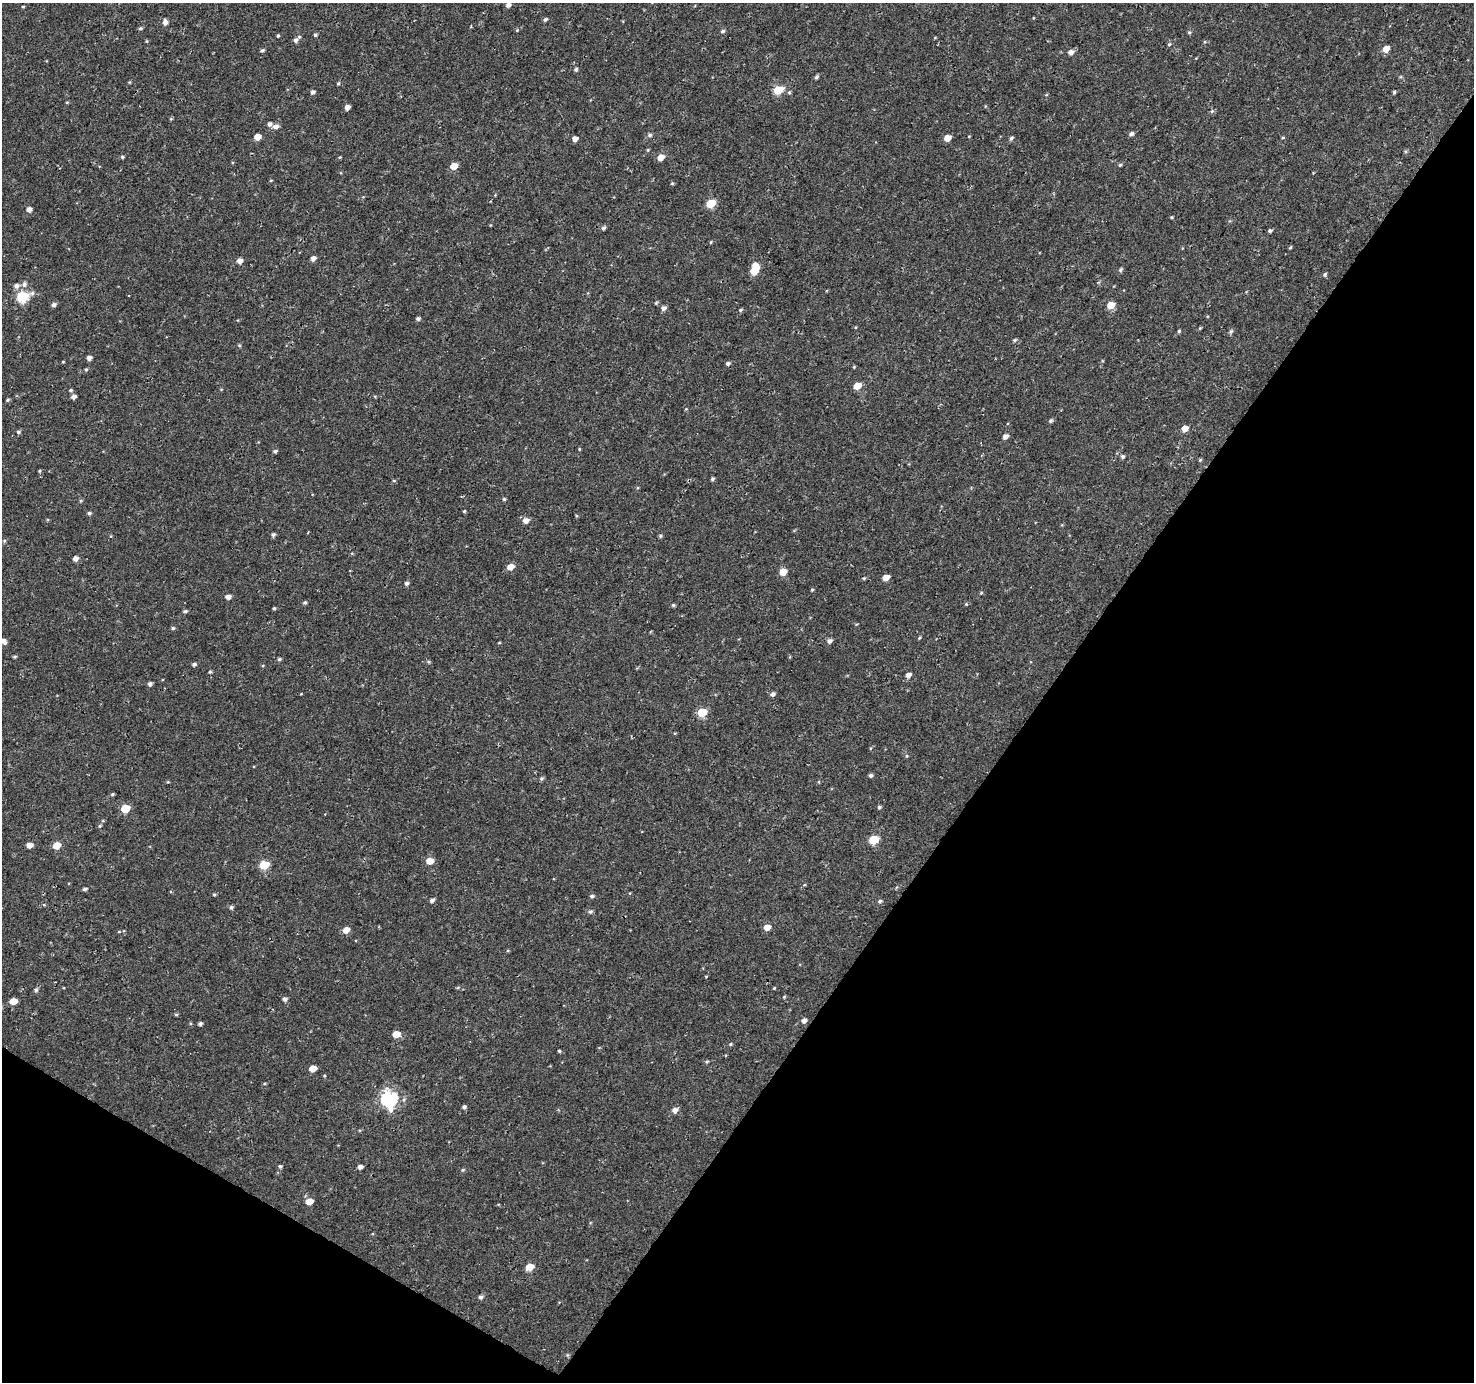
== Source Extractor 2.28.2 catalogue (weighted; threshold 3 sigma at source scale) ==
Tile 15 of 4 x 4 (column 3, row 4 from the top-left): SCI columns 2955-4426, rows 257-1636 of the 5900 x 5964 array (HDU 1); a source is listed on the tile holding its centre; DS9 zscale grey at full resolution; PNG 1476 x 1384 px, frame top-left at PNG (2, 3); no overlay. Shown black and unused: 34% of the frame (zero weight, under 3 of 4 exposures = <1% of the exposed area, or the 3 px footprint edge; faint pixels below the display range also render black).
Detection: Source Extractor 2.28.2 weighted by HDU 2 'WHT'; one run over the whole footprint, this tile lists its part. Background 4.57e-04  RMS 0.0026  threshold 0.0118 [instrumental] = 3 sigma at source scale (4.5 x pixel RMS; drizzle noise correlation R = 1.50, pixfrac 1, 0.0396/0.0396 arcsec/px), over >= 5 px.
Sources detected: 167; all 167 listed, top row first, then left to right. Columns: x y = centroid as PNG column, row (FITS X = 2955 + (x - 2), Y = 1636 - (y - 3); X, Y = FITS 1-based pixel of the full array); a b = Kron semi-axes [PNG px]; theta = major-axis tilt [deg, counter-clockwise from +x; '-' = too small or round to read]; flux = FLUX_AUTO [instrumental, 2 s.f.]
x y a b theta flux
508 5 5 5 - 0.95
23 7 3 3 - 0.25
545 19 5 4 - 0.54
165 22 6 5 - 1.1
140 28 5 4 - 0.38
722 31 5 4 - 0.51
1189 32 5 4 - 0.36
315 35 4 4 - 0.39
278 36 4 3 - 0.32
296 40 7 6 - 0.83
147 41 5 3 - 0.23
1169 44 5 3 - 0.27
1386 49 6 5 - 2.7
262 50 6 4 28 0.44
1071 52 6 5 - 1.2
576 69 5 4 - 0.47
816 77 5 4 - 0.52
129 82 4 3 - 0.22
338 83 5 4 - 0.31
778 90 6 5 - 10
313 92 5 4 - 0.67
789 92 5 4 - 0.36
1394 92 4 3 - 0.39
67 102 5 3 - 0.23
347 107 4 4 - 1.4
1212 111 5 4 - 0.39
269 124 6 5 - 0.77
276 126 7 5 13 1.2
1131 134 5 4 - 0.78
650 135 6 5 - 0.56
257 137 5 5 - 3.2
947 138 5 4 - 3.2
1011 138 6 5 - 0.52
575 139 5 5 - 1.2
648 150 5 3 - 0.23
122 157 4 4 - 0.4
660 157 5 5 - 2.8
1120 165 4 4 - 0.32
454 166 5 5 - 4.5
672 183 4 4 - 0.31
711 203 6 5 - 9.3
29 209 5 5 - 1.3
1172 217 3 3 - 0.26
603 228 6 4 44 0.54
1270 231 4 4 - 0.47
711 242 5 3 - 0.23
1290 247 5 3 - 0.3
313 258 5 4 - 1.3
240 261 5 5 - 1.5
755 265 6 5 - 2.1
1120 270 6 4 48 0.49
754 271 6 5 - 5.9
1325 274 5 4 - 0.45
24 284 8 6 62 0.96
16 286 7 6 - 1
23 296 7 5 17 21
656 303 5 4 - 0.31
54 304 5 5 - 0.84
1111 305 6 5 - 4.2
664 308 6 5 - 0.91
740 310 5 4 - 0.4
418 318 5 4 - 0.49
1200 328 5 4 - 0.24
1179 331 4 4 - 0.34
1231 331 6 5 - 0.54
1015 340 6 4 45 0.33
239 346 5 4 - 0.33
89 358 4 4 - 1
63 362 5 3 - 0.19
728 364 5 4 - 0.56
854 367 5 4 - 0.24
86 369 4 4 - 0.32
857 386 6 5 - 4
71 390 5 4 - 0.36
74 397 5 4 - 0.97
8 400 5 4 - 0.34
1050 421 6 5 - 0.47
1185 428 5 5 - 2.5
18 432 5 4 - 0.54
1005 436 5 5 - 1.2
579 449 5 3 - 0.23
275 451 5 4 - 0.51
1123 457 5 5 - 0.5
1200 460 5 4 - 0.3
39 471 5 3 - 0.26
712 479 4 4 - 0.44
394 480 4 3 - 0.26
504 499 4 4 - 0.37
464 511 4 4 - 0.25
89 513 5 4 - 0.44
526 520 7 6 - 1.6
273 534 5 4 - 0.55
660 536 5 4 - 0.37
4 541 5 3 - 0.27
75 558 5 5 - 1.2
510 567 6 5 - 2.5
783 572 6 5 - 3.7
864 578 5 4 - 0.28
886 578 5 4 - 2.6
407 583 5 5 - 0.65
812 590 4 3 - 0.24
981 593 5 4 - 0.29
228 597 5 4 - 1.2
305 603 5 4 - 0.4
966 604 4 4 - 0.25
673 605 5 4 - 0.37
274 608 4 3 - 0.31
185 611 5 4 - 0.46
173 628 5 4 - 0.41
919 638 5 3 - 0.31
4 641 6 4 -53 1
829 641 6 5 - 0.91
499 643 5 3 - 0.2
14 657 4 3 - 0.33
279 659 5 4 - 0.46
429 662 5 4 - 0.31
194 664 5 4 - 0.52
210 672 4 4 - 0.32
908 675 6 5 - 1.3
150 684 5 4 - 0.7
773 694 6 5 - 0.73
702 712 6 5 - 9.8
870 775 5 4 - 0.57
541 779 5 5 - 0.48
168 782 5 3 - 0.23
112 794 5 4 - 0.34
879 807 5 4 - 0.46
125 808 6 5 - 7.6
100 826 5 4 - 0.31
874 840 6 5 - 9.7
29 845 5 4 - 1.7
57 845 6 5 - 4
430 861 6 5 - 3.4
264 865 6 5 - 10
804 885 5 3 - 0.25
85 889 5 4 - 0.53
630 893 4 3 - 0.18
214 895 5 4 - 0.3
592 896 5 4 - 0.56
432 900 5 4 - 0.7
880 901 6 5 - 0.52
231 907 5 5 - 0.5
590 912 6 5 - 0.54
767 927 6 5 - 2.2
346 930 6 5 - 2.1
458 987 5 3 - 0.25
774 988 3 3 - 0.2
36 990 5 5 - 0.57
784 997 4 4 - 0.25
285 999 6 5 - 0.67
13 1001 5 5 - 3.6
176 1014 5 4 - 0.31
804 1020 5 5 - 1
200 1023 4 4 - 0.53
396 1034 6 5 - 3.1
730 1044 5 4 - 0.3
559 1051 4 3 - 0.34
313 1068 5 5 - 3
389 1099 7 7 - 64
464 1107 4 4 - 0.61
675 1110 7 6 - 1.2
280 1166 4 4 - 0.43
360 1167 5 4 - 0.99
463 1170 6 4 21 0.35
309 1201 6 5 - 3.1
530 1267 6 5 - 4
481 1297 5 5 - 0.59
Isophote crosses this tile's border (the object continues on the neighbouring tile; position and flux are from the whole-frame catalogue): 1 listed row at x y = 4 641